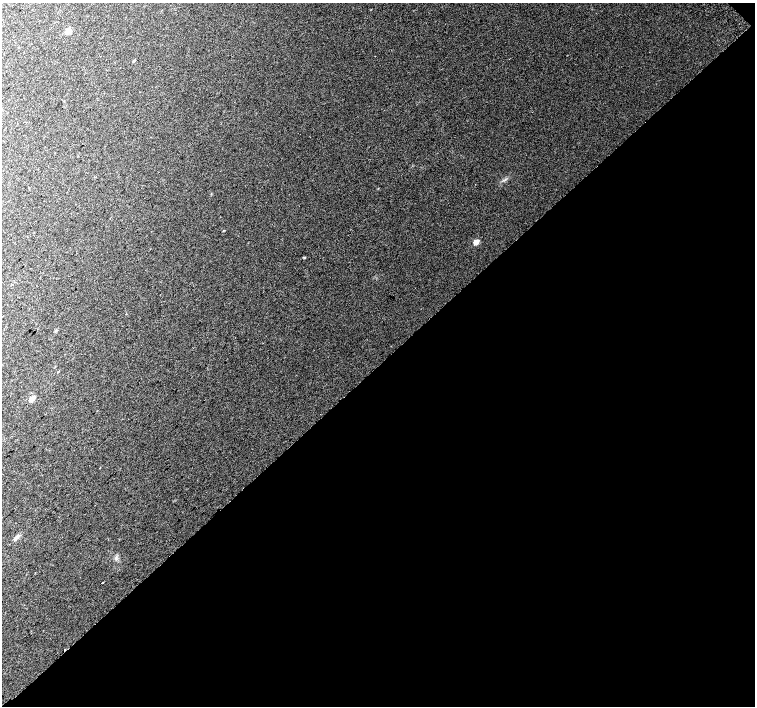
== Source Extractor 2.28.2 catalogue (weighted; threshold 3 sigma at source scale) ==
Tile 12 of 4 x 4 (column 4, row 3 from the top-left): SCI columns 4558-6063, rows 1664-3071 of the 6096 x 6079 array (HDU 1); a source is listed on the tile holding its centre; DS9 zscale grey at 2 x 2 block average (1 PNG px = mean of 2 x 2 image px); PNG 757 x 708 px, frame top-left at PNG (2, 3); no overlay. Shown black and unused: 49% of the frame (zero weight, under 2 of 3 exposures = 2% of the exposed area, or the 3 px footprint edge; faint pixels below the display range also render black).
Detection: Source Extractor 2.28.2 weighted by HDU 2 'WHT'; one run over the whole footprint, this tile lists its part. Background 0.0558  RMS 0.013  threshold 0.0604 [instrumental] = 3 sigma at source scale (4.5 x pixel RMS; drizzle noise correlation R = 1.50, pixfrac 1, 0.0396/0.0396 arcsec/px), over >= 5 px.
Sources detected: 8; all 8 listed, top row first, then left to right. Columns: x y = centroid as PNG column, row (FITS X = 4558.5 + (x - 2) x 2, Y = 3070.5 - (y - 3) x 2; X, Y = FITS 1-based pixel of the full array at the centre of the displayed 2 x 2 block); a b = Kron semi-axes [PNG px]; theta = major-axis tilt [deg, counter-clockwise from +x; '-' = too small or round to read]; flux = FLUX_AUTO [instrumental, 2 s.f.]
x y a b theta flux
68 31 6 5 - 15
134 61 3 3 - 3.8
476 242 3 3 - 42
56 331 4 3 - 2.8
58 372 3 2 - 1.5
32 399 8 4 43 12
100 468 2 2 - 1.4
103 582 2 2 - 11